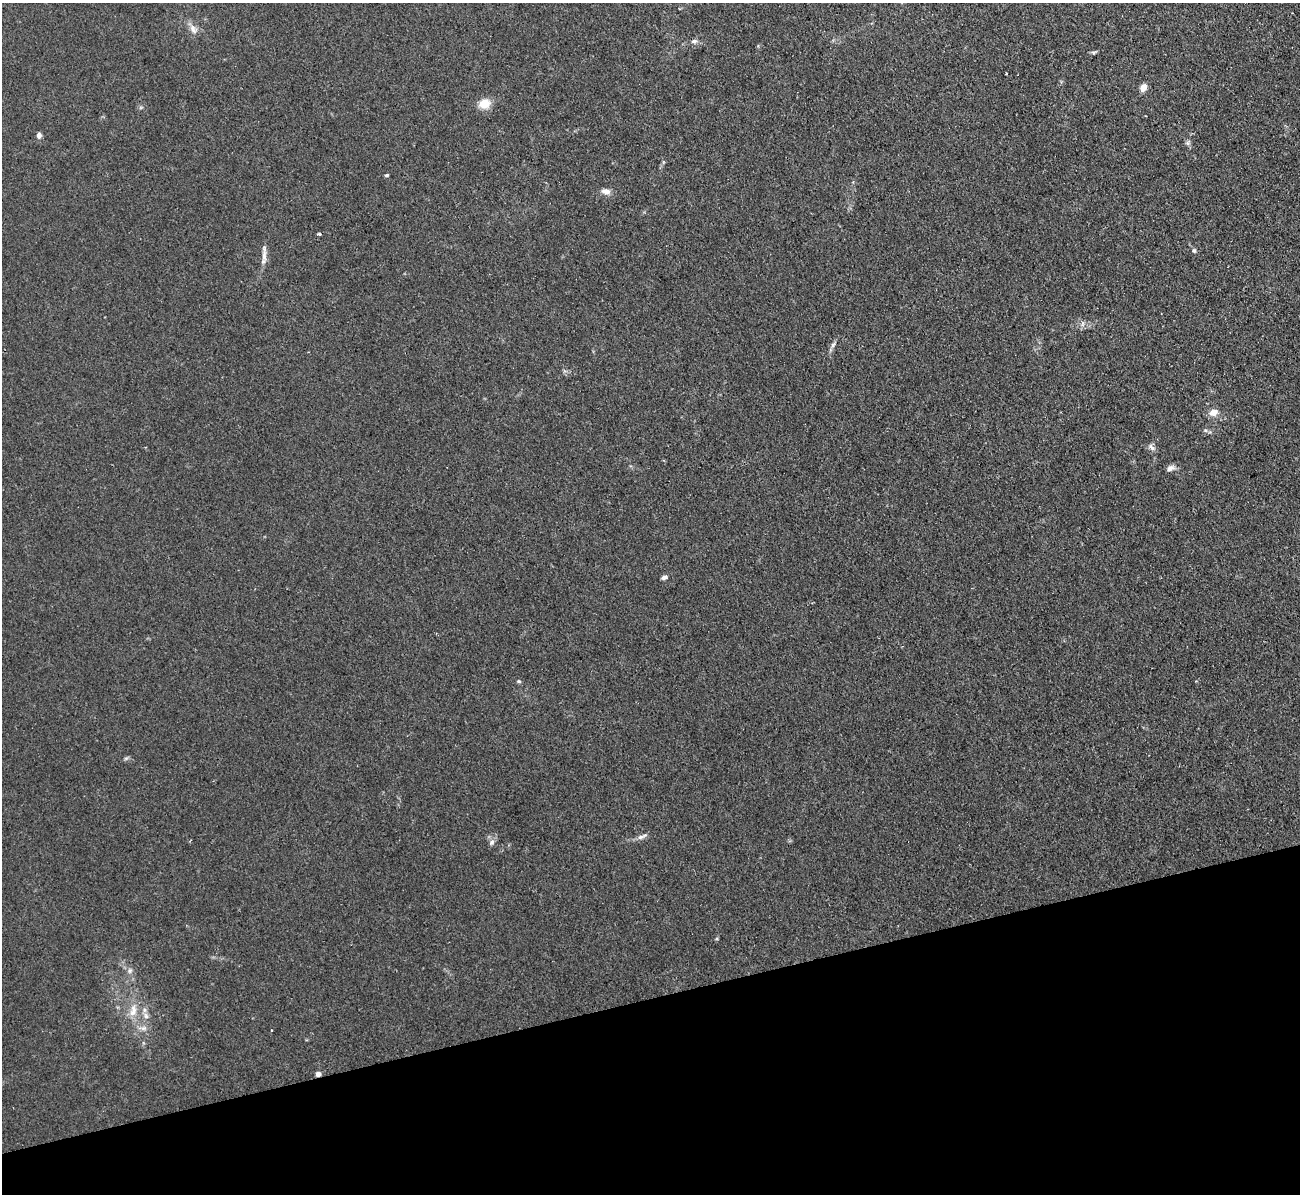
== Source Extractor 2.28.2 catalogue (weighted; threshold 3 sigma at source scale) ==
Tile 14 of 4 x 4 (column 2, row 4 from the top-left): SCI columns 1299-2596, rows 143-1334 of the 5208 x 5178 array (HDU 1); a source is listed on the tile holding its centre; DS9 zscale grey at full resolution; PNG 1302 x 1196 px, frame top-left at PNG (2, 3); no overlay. Shown black and unused: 16% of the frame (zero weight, under 2 of 3 exposures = <1% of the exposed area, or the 3 px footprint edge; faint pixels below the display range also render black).
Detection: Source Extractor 2.28.2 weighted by HDU 2 'WHT'; one run over the whole footprint, this tile lists its part. Background 0.0582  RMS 0.0063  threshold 0.0282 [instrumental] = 3 sigma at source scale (4.5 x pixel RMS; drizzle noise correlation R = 1.50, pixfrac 1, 0.05/0.05 arcsec/px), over >= 5 px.
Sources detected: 31; all 31 listed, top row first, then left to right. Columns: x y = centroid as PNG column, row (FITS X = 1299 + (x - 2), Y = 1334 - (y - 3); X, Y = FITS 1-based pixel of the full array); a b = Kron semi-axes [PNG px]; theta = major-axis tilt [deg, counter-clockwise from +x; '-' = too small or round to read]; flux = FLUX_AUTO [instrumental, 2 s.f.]
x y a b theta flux
193 29 15 9 -56 4.5
694 41 9 5 14 1.9
1093 52 7 4 0 1.1
1006 74 3 3 - 0.81
1143 87 7 5 64 6.4
484 104 16 11 13 8.1
141 107 6 4 18 0.92
39 135 6 5 - 2.6
1188 143 7 6 - 1.6
386 175 4 4 - 1
606 191 12 7 -13 4
319 234 3 3 - 2.2
1194 251 5 5 - 1.3
264 256 19 6 -88 4.5
1082 324 8 4 89 1.6
833 345 10 5 57 2
1213 412 12 9 16 4.9
1205 430 6 4 -43 1
1152 447 11 6 -44 2.4
1170 468 11 7 23 2.9
664 577 8 5 25 1.9
519 681 6 4 -21 0.91
126 758 7 4 19 1.1
641 837 11 7 15 2.7
492 842 8 7 - 2.4
130 970 8 7 - 2.3
133 1011 19 10 82 8.4
146 1016 9 7 -74 2.9
143 1028 13 6 3 3.3
272 1030 3 2 - 0.77
318 1074 5 4 - 4
Overlapping masked pixels (flux is a lower limit): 1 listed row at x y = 318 1074